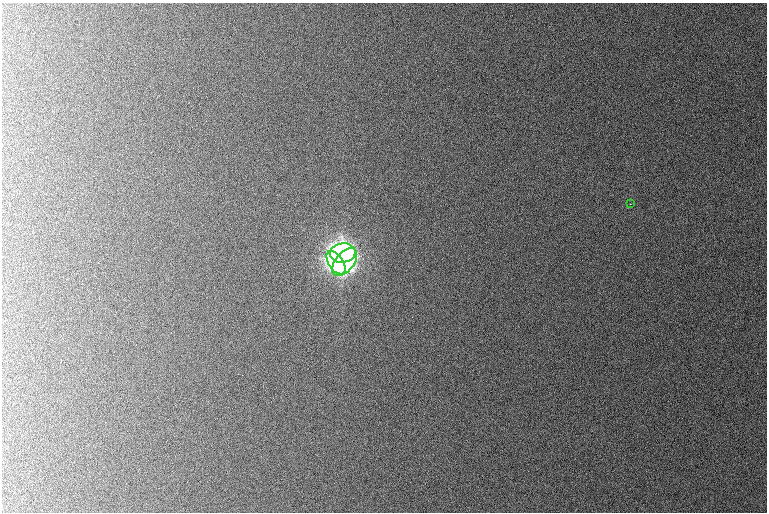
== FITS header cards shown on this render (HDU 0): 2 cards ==
NAXIS1  =                  765 /
NAXIS2  =                  510 /

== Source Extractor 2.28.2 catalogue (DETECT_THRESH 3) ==
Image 765 x 510 px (HDU 0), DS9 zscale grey, 1 PNG px = 1 image px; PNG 769 x 514 px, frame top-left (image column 1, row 510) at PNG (2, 3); each listed source drawn as its Kron ellipse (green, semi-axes under 4 px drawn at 4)
Background 1090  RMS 11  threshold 32.4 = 3 sigma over >= 5 px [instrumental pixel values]
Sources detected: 4; all 4 listed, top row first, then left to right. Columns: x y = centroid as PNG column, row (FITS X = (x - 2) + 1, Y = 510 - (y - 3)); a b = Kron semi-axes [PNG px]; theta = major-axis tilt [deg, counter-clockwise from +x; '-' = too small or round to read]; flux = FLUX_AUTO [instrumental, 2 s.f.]
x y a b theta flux
630 204 3 2 - 720
343 253 13 9 8 450000
345 262 16 9 51 550000
336 263 13 7 -56 370000